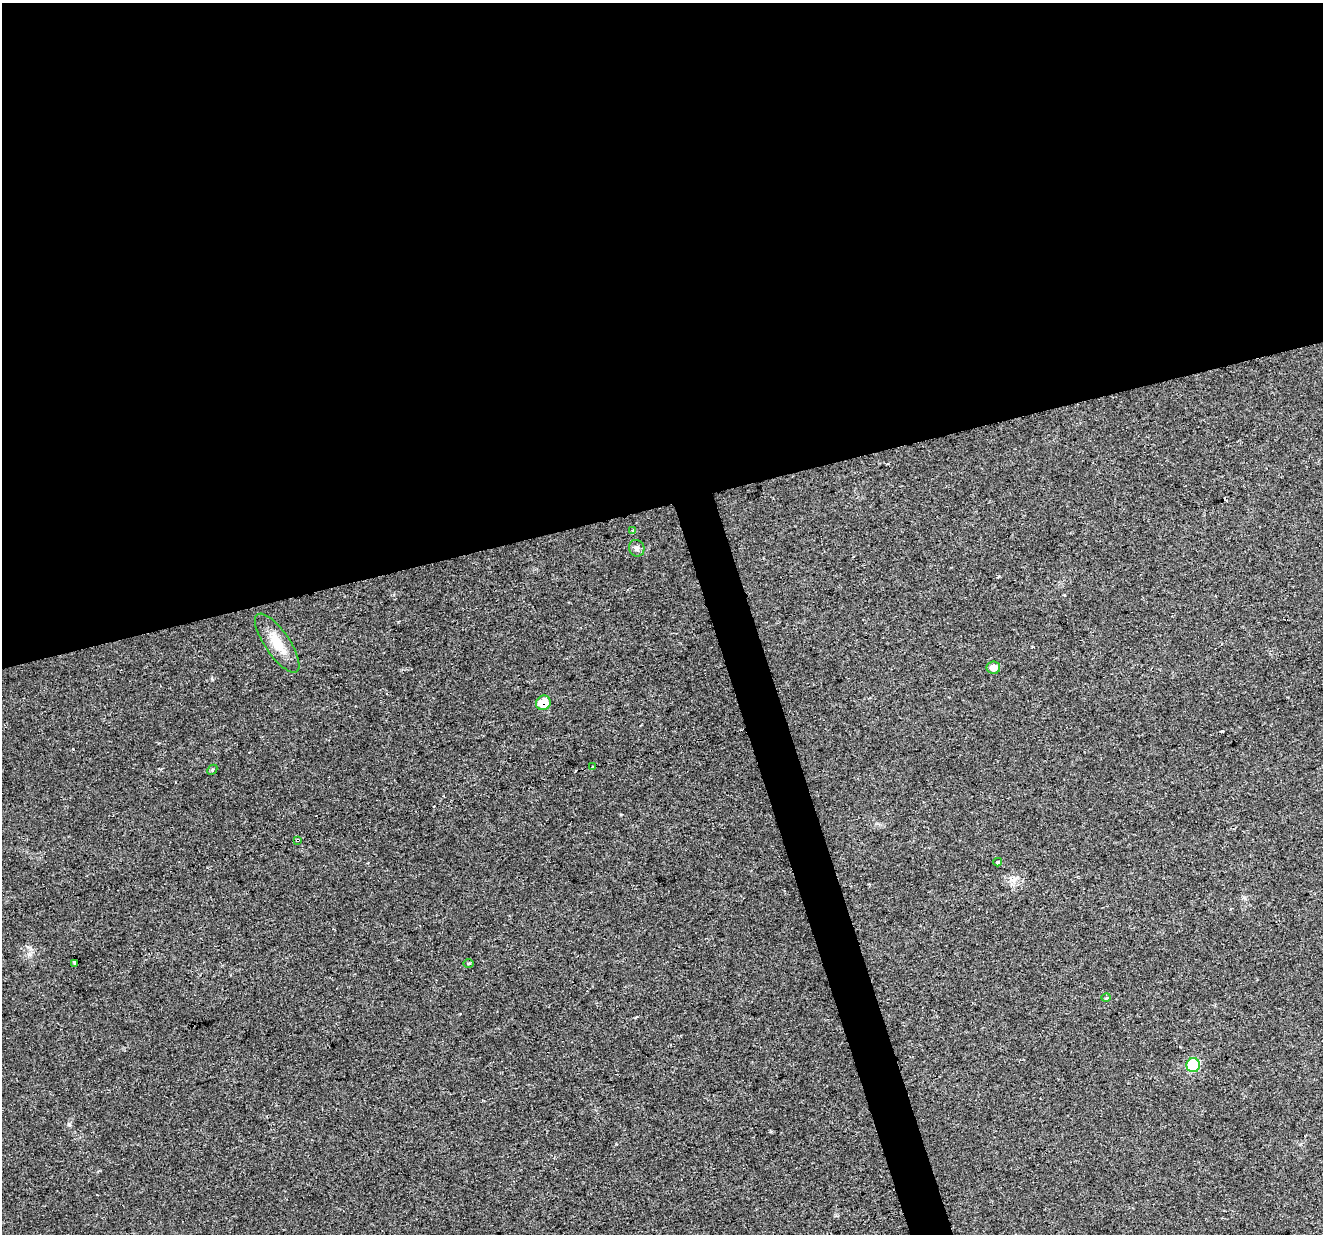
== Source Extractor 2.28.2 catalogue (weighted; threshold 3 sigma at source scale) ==
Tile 2 of 4 x 4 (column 2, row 1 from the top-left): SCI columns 1321-2641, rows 3756-4987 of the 5284 x 5097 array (HDU 1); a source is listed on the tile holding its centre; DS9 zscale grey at full resolution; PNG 1325 x 1236 px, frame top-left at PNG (2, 3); each listed source drawn as its Kron ellipse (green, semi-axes under 4 px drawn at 4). Shown black and unused: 43% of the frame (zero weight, under 2 of 3 exposures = <1% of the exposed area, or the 3 px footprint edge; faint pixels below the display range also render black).
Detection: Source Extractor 2.28.2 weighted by HDU 2 'WHT'; one run over the whole footprint, this tile lists its part. Background 0.0261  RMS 0.0056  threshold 0.0253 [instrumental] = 3 sigma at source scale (4.5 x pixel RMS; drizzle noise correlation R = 1.50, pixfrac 1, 0.0396/0.0396 arcsec/px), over >= 5 px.
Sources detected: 16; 3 cosmic-ray / hot-pixel residue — neither listed nor drawn; the other 13 listed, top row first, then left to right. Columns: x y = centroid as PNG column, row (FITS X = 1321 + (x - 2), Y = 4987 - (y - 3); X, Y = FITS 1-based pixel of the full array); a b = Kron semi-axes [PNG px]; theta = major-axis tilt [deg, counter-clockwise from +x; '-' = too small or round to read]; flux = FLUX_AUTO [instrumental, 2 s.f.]
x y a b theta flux
633 531 3 3 - 3.1
637 548 8 7 - 1.8
277 643 35 12 -56 11
993 668 7 6 - 4
543 703 7 7 - 9.8
593 767 3 3 - 3
212 770 6 4 47 0.77
297 840 4 3 - 0.74
998 862 4 3 - 33
75 963 4 3 - 3.1
469 963 5 3 - 0.6
1106 998 5 3 - 0.5
1193 1065 7 6 - 31
Overlapping masked pixels (flux is a lower limit): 2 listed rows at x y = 543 703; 297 840